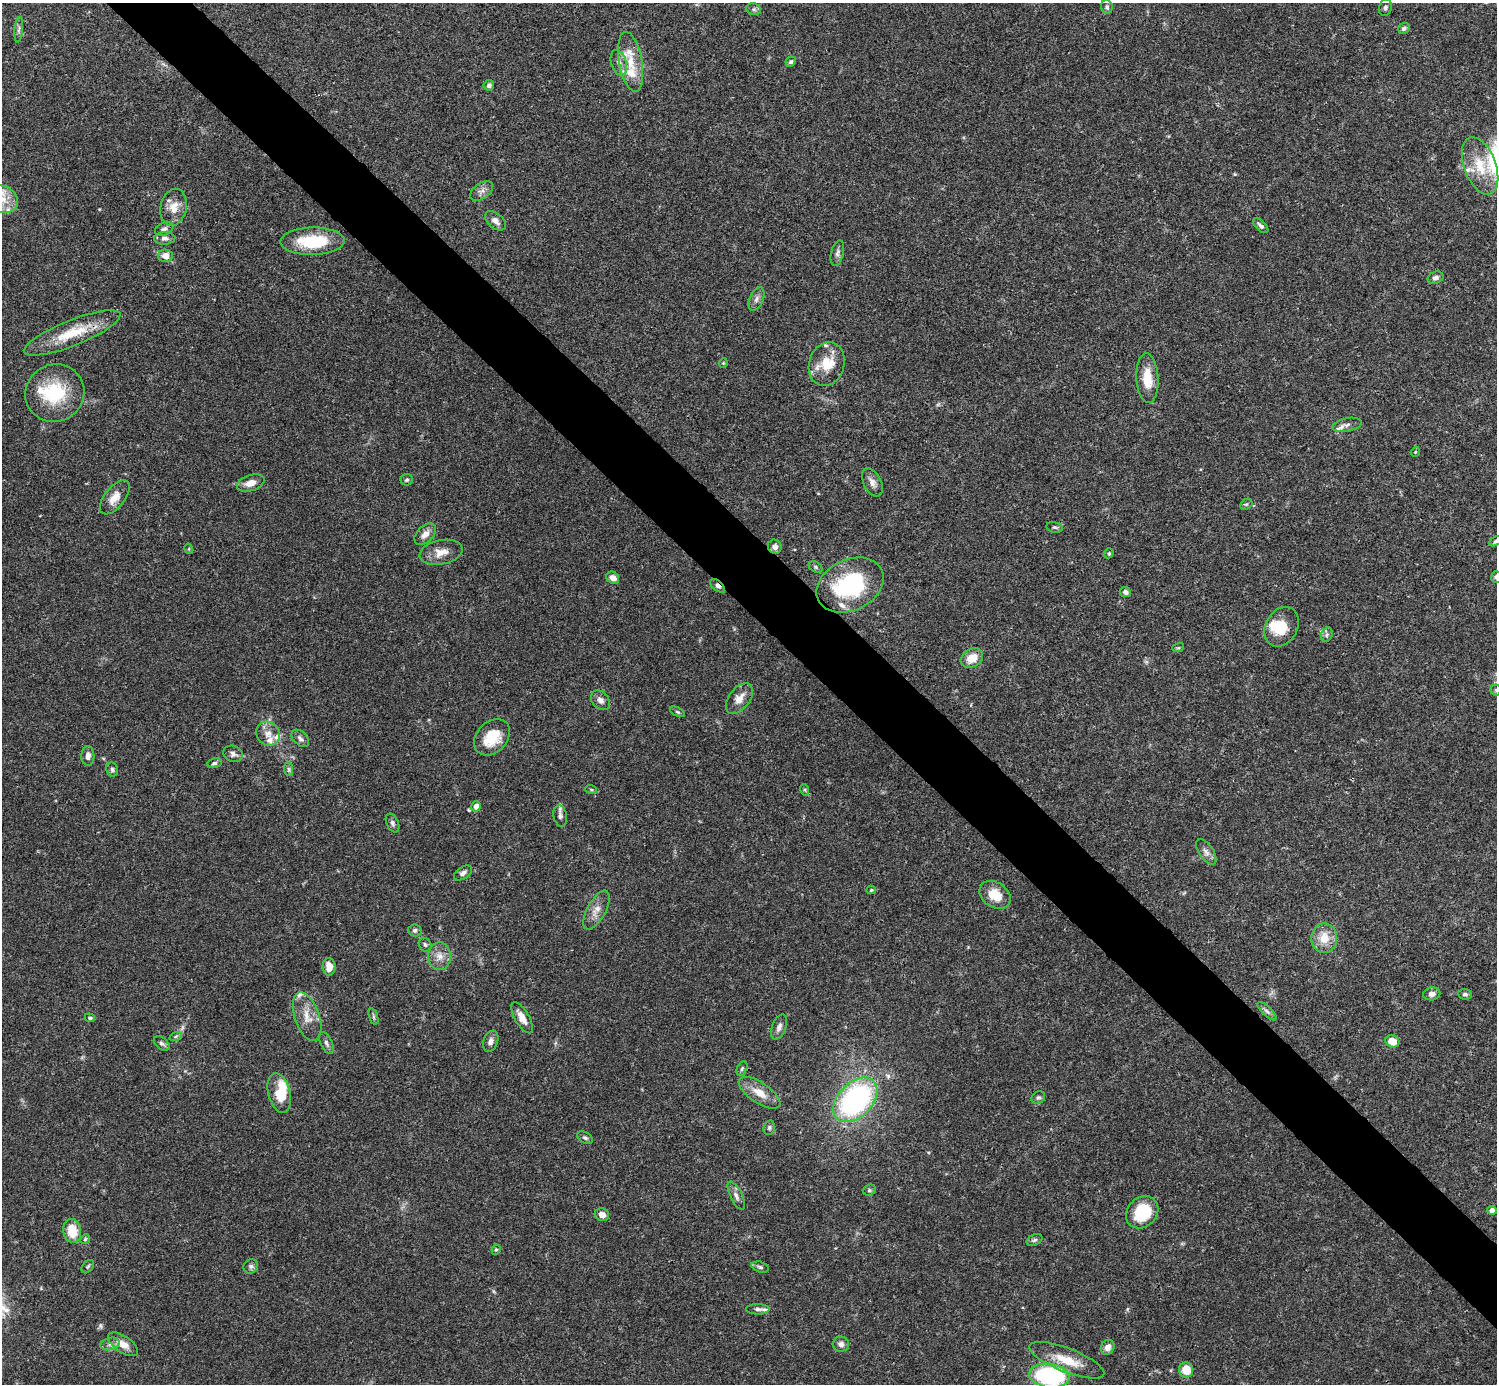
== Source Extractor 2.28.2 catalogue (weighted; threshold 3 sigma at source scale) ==
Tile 6 of 4 x 4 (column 2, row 2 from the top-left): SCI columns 1495-2989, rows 2920-4301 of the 5982 x 5981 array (HDU 1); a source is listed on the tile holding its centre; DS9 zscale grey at full resolution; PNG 1499 x 1386 px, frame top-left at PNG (2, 3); each listed source drawn as its Kron ellipse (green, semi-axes under 4 px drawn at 4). Shown black and unused: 5% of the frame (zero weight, under 3 of 4 exposures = <1% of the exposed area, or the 3 px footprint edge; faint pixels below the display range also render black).
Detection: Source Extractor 2.28.2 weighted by HDU 2 'WHT'; one run over the whole footprint, this tile lists its part. Background 0.0411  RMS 0.0027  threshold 0.012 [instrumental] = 3 sigma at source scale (4.5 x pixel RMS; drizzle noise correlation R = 1.50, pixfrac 1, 0.05/0.05 arcsec/px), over >= 5 px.
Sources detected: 135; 2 too faint to see at this stretch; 2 inside a brighter object's white glare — neither listed nor drawn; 13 inside a brighter listed object's ellipse — not listed separately; the other 118 listed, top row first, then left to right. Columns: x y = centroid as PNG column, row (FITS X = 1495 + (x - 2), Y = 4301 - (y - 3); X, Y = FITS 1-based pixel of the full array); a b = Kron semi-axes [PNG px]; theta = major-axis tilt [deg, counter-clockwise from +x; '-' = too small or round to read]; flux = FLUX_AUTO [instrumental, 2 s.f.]
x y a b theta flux
1107 7 7 5 -77 0.61
1385 7 8 6 76 0.69
754 9 7 6 - 0.62
1404 28 6 5 - 0.66
19 30 13 3 85 0.63
631 62 30 11 -79 6.5
791 62 5 5 - 0.49
619 63 13 7 -72 1.6
489 85 5 5 - 0.8
1480 166 30 16 -69 8.1
481 191 13 7 34 1.4
3 199 16 13 -28 4.6
174 207 19 13 79 3.8
495 221 12 7 -39 1.5
1261 226 9 4 -44 0.76
164 229 9 6 21 0.97
165 238 11 6 2 1.1
313 241 32 13 1 13
837 253 13 6 77 1
166 256 7 6 - 2.3
1435 278 8 6 23 0.99
756 299 12 7 66 1.2
72 333 52 13 22 10
723 363 4 4 - 0.28
827 364 22 17 74 6.3
1147 378 25 11 -87 5.9
55 393 30 28 30 14
1347 425 15 6 12 1.2
1415 452 5 3 - 0.22
407 480 6 6 - 0.57
872 482 15 8 -64 1.7
251 483 14 8 17 2.7
115 497 20 10 51 3.1
1246 504 7 5 28 0.42
1055 527 8 5 -10 0.54
425 534 13 8 47 2.1
1496 541 6 4 28 0.58
775 547 7 6 - 1.1
189 549 5 3 - 0.24
441 552 22 12 11 3.3
1109 553 5 4 - 0.39
816 567 7 5 -28 0.51
1496 577 6 5 - 0.58
613 578 7 5 -38 1.8
850 585 35 25 26 26
718 586 9 4 -42 0.88
1125 592 6 5 - 0.95
1282 627 21 16 60 6.5
1327 635 7 5 69 0.63
1178 648 6 3 17 0.28
972 658 12 8 30 3.9
1496 690 5 5 - 0.48
739 698 17 10 53 3.1
600 700 11 8 -48 1.4
678 712 8 4 -27 0.42
268 734 12 11 - 2.4
492 737 20 15 46 7.6
300 738 10 6 -44 0.89
233 754 10 8 -23 1.1
88 756 10 6 -88 1.5
214 763 7 5 11 0.56
289 769 7 4 -89 0.56
112 770 7 6 - 0.57
591 789 6 4 -20 0.32
805 790 6 3 -72 0.3
476 806 5 4 - 1.8
560 816 11 6 -80 0.94
392 823 10 6 -65 0.74
1206 852 14 7 -56 1.3
463 873 10 6 34 0.94
871 890 5 4 - 0.32
995 895 17 12 -34 5.2
596 910 21 9 62 2.7
415 930 6 6 - 0.68
1324 938 15 13 89 4.6
425 945 7 6 - 0.57
439 956 14 11 -87 2.6
329 967 9 6 -89 2.8
1432 994 8 6 12 1.3
1465 994 7 5 -8 0.58
1267 1011 12 4 -44 0.78
307 1017 25 12 -71 4.2
374 1017 8 3 -72 0.46
90 1018 5 4 - 0.42
522 1018 17 7 -60 2.6
779 1027 13 7 68 1.3
176 1036 6 4 19 0.41
491 1041 11 7 68 1.3
1392 1041 7 6 - 3.2
162 1043 9 6 -40 0.72
326 1043 12 5 -66 0.9
742 1069 7 4 63 0.47
279 1093 20 11 -76 5.7
759 1093 24 10 -34 4.1
1038 1097 7 5 31 0.6
855 1100 26 17 46 53
769 1128 7 5 75 0.54
585 1138 8 5 -29 0.58
869 1190 7 5 21 0.46
736 1196 15 6 -64 1.2
1492 1210 5 4 - 2
1142 1212 17 14 45 12
602 1215 7 6 - 1.8
72 1231 12 8 -80 5.7
85 1239 5 4 - 0.36
1035 1240 8 5 26 0.61
496 1250 5 4 - 0.34
251 1266 7 6 - 0.74
88 1267 7 5 49 0.47
760 1267 9 5 -16 0.58
758 1309 11 5 0 0.84
110 1344 10 6 13 1.1
123 1344 17 8 -33 2.9
841 1344 8 7 - 1.1
1108 1347 8 6 58 1.5
1067 1360 40 12 -21 6.9
1186 1370 7 7 - 4.3
1049 1376 20 12 -7 37
Overlapping masked pixels (flux is a lower limit): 1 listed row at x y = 718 586
Isophote crosses this tile's border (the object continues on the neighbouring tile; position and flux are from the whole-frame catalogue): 5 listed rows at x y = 3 199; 1496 541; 1496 577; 1496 690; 1049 1376